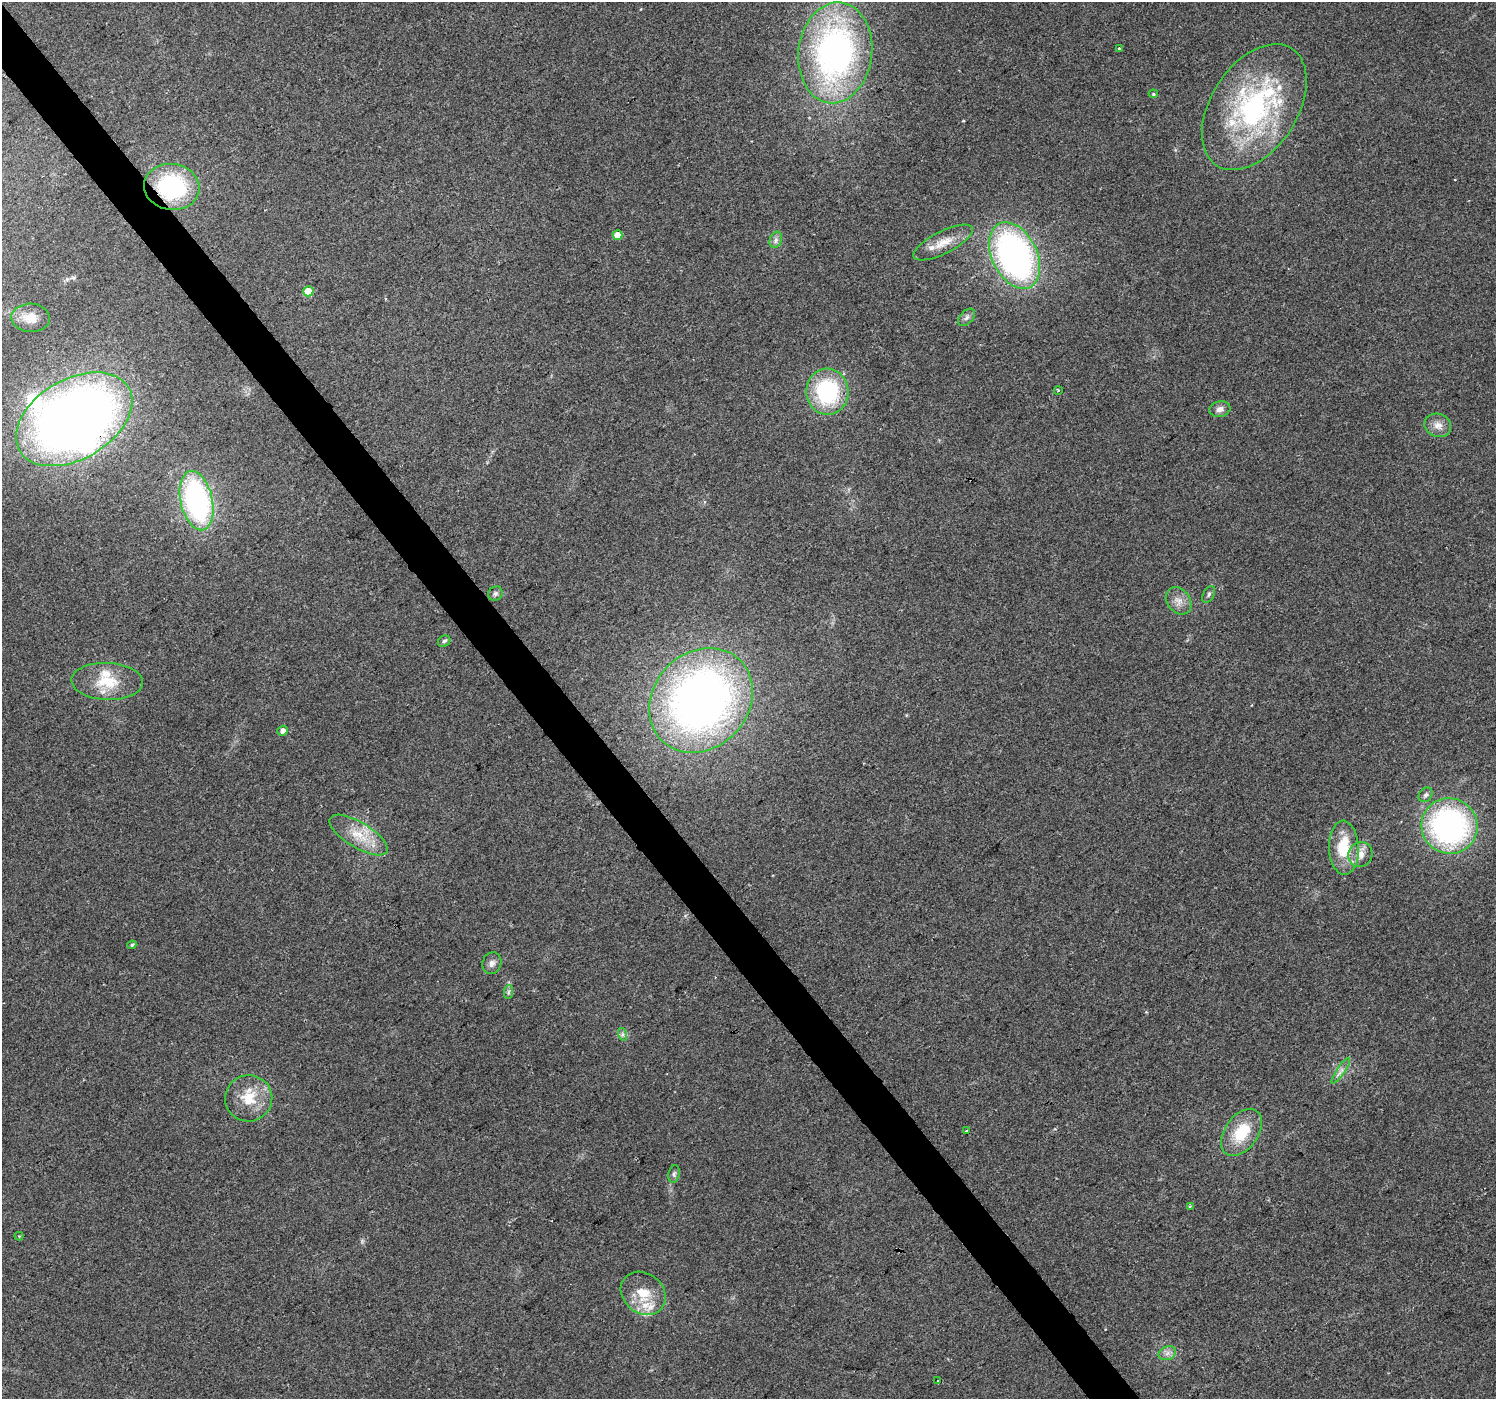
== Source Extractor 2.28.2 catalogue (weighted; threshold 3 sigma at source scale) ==
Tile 11 of 4 x 4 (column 3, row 3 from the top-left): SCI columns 2990-4483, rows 1594-2990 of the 5976 x 5916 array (HDU 1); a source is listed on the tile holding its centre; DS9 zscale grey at full resolution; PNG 1498 x 1401 px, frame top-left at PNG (2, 2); each listed source drawn as its Kron ellipse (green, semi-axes under 4 px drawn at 4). Shown black and unused: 3% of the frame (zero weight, under 2 of 3 exposures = <1% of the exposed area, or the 3 px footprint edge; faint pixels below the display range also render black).
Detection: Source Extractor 2.28.2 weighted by HDU 2 'WHT'; one run over the whole footprint, this tile lists its part. Background 0.106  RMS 0.0086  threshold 0.0387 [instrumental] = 3 sigma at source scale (4.5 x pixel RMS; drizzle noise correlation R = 1.50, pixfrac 1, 0.0396/0.0396 arcsec/px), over >= 5 px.
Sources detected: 51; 1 inside a brighter object's white glare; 1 cosmic-ray / hot-pixel residue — neither listed nor drawn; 5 inside a brighter listed object's ellipse — not listed separately; the other 44 listed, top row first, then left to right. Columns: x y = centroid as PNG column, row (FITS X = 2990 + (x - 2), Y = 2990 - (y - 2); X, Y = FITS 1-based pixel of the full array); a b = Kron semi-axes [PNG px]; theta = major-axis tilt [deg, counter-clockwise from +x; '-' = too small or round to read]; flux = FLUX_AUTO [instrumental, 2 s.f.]
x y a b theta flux
1119 48 3 3 - 1.9
835 53 50 37 83 280
1153 94 5 4 - 1
1254 107 69 43 57 170
172 187 28 23 -7 92
617 235 5 4 - 10
776 240 8 6 69 2.8
943 243 33 11 27 15
1015 255 35 22 -64 300
308 291 5 5 - 25
967 317 10 6 46 3
31 318 19 14 -3 13
1058 390 4 3 - 0.81
827 392 23 21 -86 83
1220 409 10 8 10 4.9
74 419 63 40 30 840
1438 425 13 11 -20 7.5
197 501 30 16 -77 180
495 594 8 6 43 2.2
1209 594 9 5 61 2
1179 601 15 11 -51 7.6
444 641 6 5 - 1.8
107 681 36 18 -2 30
701 700 56 47 47 550
283 731 5 5 - 5.2
1426 795 8 6 49 2.6
1449 826 28 27 - 210
359 835 33 13 -31 22
1344 848 27 15 -88 34
1360 855 13 12 - 9.1
132 945 4 3 - 1.3
492 963 11 9 70 3.9
508 992 7 4 88 1.7
622 1034 6 4 -72 1.8
1341 1071 15 4 56 3.6
249 1098 23 23 - 26
966 1131 3 2 - 0.65
1241 1132 26 16 54 31
674 1174 9 5 80 1.9
1190 1206 3 3 - 1
19 1236 4 4 - 1.4
643 1293 24 20 -39 24
1167 1353 9 6 22 3.9
938 1381 3 2 - 1.1
Overlapping masked pixels (flux is a lower limit): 2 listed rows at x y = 172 187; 74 419
Unlisted compact peaks at least as high as the median listed source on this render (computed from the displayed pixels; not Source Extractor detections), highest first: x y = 963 121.